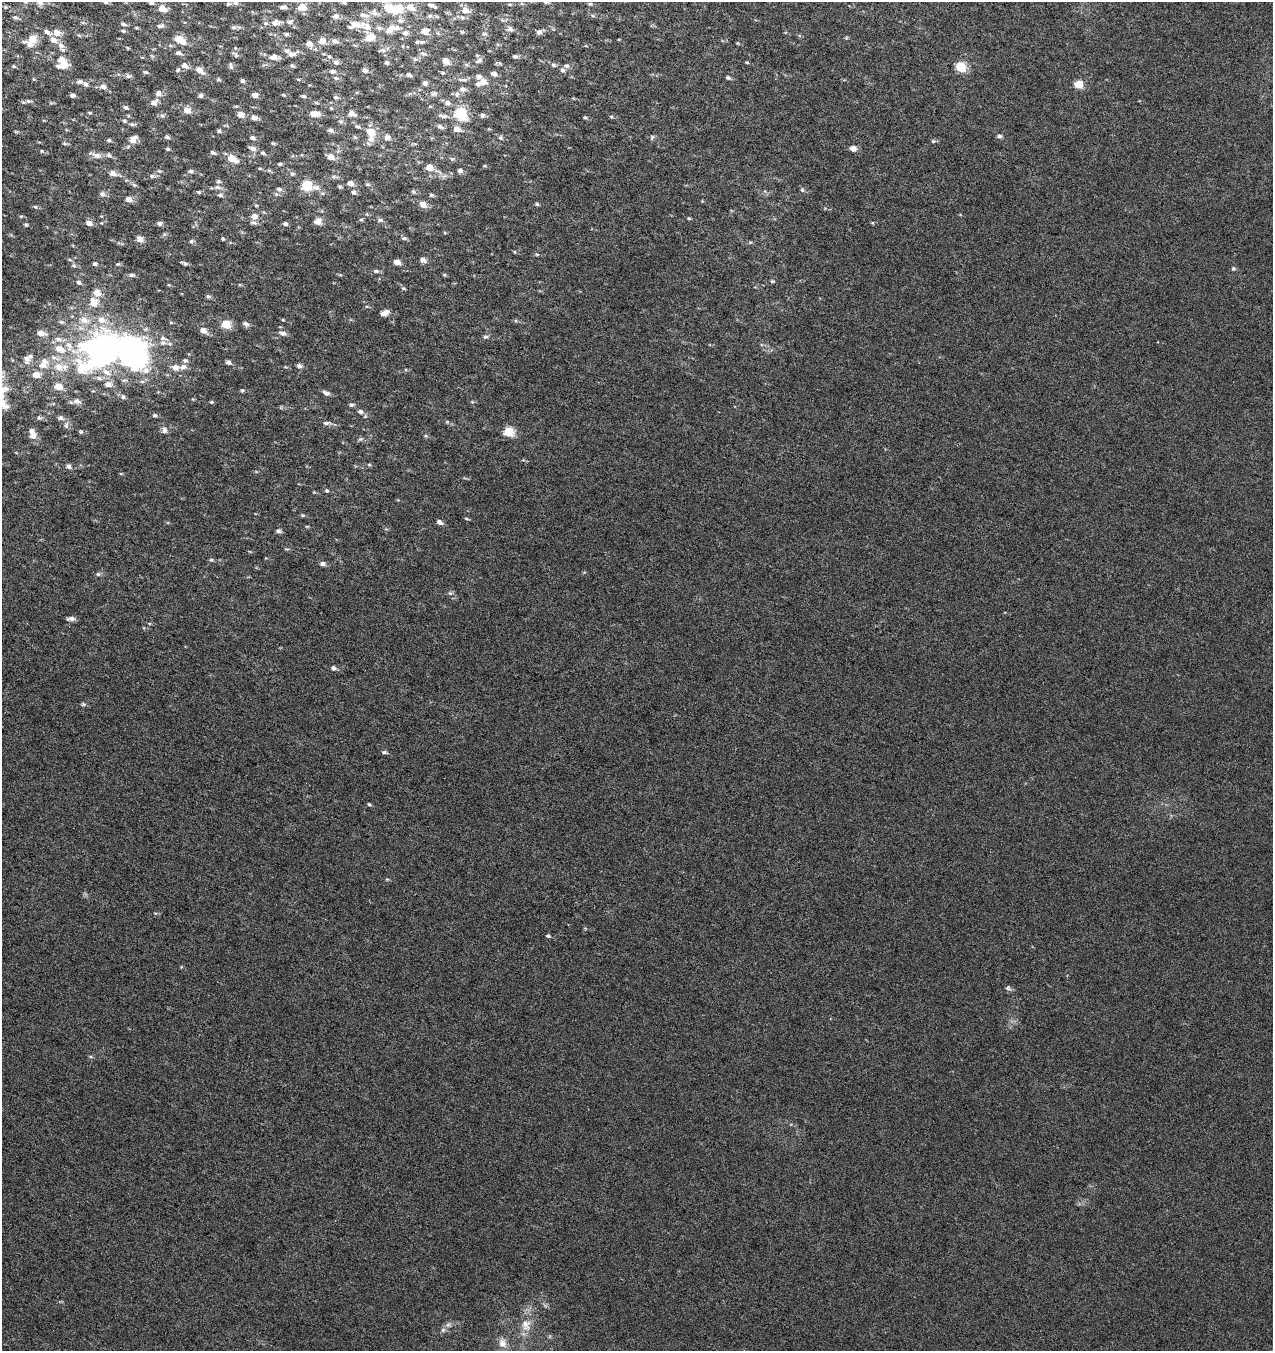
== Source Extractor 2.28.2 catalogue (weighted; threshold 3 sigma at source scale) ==
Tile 11 of 4 x 4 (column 3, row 3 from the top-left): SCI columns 2827-4097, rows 1351-2699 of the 5589 x 5408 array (HDU 1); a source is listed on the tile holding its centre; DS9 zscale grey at full resolution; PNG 1275 x 1353 px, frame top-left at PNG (2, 2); no overlay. Nothing masked; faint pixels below the display range render black.
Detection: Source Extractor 2.28.2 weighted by HDU 2 'WHT'; one run over the whole footprint, this tile lists its part. Background 7.40e-04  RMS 0.0025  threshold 0.0104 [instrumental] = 3 sigma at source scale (4.09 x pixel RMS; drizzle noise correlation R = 1.36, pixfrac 0.8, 0.0396/0.0396 arcsec/px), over >= 5 px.
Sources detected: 319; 3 inside a brighter object's white glare — not listed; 35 inside a brighter listed object's ellipse — not listed separately; the other 281 listed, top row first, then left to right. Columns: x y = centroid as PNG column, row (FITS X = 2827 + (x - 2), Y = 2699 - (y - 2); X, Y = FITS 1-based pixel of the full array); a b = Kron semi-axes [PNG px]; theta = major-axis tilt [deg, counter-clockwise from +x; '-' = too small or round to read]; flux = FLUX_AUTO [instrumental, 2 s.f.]
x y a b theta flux
25 2 5 4 - 0.29
106 2 5 4 - 0.36
344 2 5 4 - 0.27
546 2 7 5 -39 0.55
40 3 9 6 -25 0.66
151 3 6 4 -15 0.43
236 3 7 5 -14 0.41
228 4 5 4 - 0.29
510 4 6 3 -8 0.27
590 4 6 4 1 0.33
430 5 9 5 -8 0.58
283 7 8 4 7 0.6
302 7 7 6 - 2.8
410 7 10 7 -35 1.9
162 8 7 6 - 2.6
390 9 11 7 -28 5.2
466 11 11 9 -30 1.5
374 13 12 7 -26 0.96
362 15 9 6 -9 0.76
336 16 7 6 - 0.79
430 16 6 5 - 0.44
593 16 6 3 -18 0.3
15 18 7 5 -14 0.44
400 20 8 7 - 0.76
290 22 10 6 28 0.67
275 23 10 7 9 1.1
123 24 7 4 -20 0.52
160 26 10 5 11 0.6
366 26 12 7 -32 2.2
233 27 7 5 0 0.49
350 27 5 4 - 0.35
379 28 8 5 -9 0.55
391 28 11 9 14 1.5
510 29 8 7 - 0.75
123 31 5 4 - 0.35
425 31 6 5 - 2.5
47 32 9 6 -42 0.87
462 32 5 4 - 0.26
539 32 7 7 - 0.87
57 33 8 7 - 2.1
405 33 8 7 - 0.86
286 34 5 4 - 0.38
484 34 7 5 -3 0.5
370 38 7 6 - 3.2
32 39 10 6 22 3.4
53 40 10 7 -15 1.4
180 40 11 6 -30 4.2
322 41 6 6 - 2.1
335 41 7 6 - 0.69
422 42 7 4 1 0.41
737 43 5 3 - 0.22
309 44 7 6 - 1.4
170 45 6 4 -1 0.36
403 46 4 3 - 0.15
235 48 5 3 - 0.23
383 50 6 6 - 0.57
178 53 7 5 -13 0.71
423 53 9 6 -17 0.57
292 54 19 8 17 1.4
236 55 8 5 -61 0.41
152 56 6 4 -19 0.29
515 56 6 5 - 0.53
142 57 5 3 - 0.21
274 57 8 6 -5 1.3
479 60 11 6 33 0.8
446 61 5 4 - 2.9
336 62 6 6 - 0.72
747 62 4 4 - 0.24
387 63 4 4 - 0.44
63 65 13 6 11 2.2
184 65 7 5 -31 1.4
553 65 7 5 -3 0.5
14 66 5 4 - 0.33
231 66 9 4 -81 0.44
292 66 6 4 -47 0.35
567 66 7 6 - 0.59
961 67 7 6 - 7.7
178 70 6 5 - 0.36
199 70 9 6 -39 2
365 70 5 4 - 0.91
562 70 6 6 - 0.7
333 71 7 5 5 0.75
145 72 6 4 -15 0.37
494 74 7 5 -19 0.89
409 75 6 4 -26 0.51
128 76 7 6 - 0.52
335 78 7 5 -20 0.45
728 78 6 4 -19 0.46
219 79 5 4 - 0.32
298 79 6 3 -19 0.24
462 80 14 4 -4 0.63
80 81 7 5 6 0.68
242 81 5 4 - 0.49
483 82 8 7 - 1.7
425 83 5 4 - 0.92
86 84 6 5 - 0.6
1078 84 6 5 - 4.7
103 86 8 7 - 1
463 89 8 7 - 0.87
158 93 7 7 - 0.99
433 93 9 6 22 0.63
72 95 5 4 - 0.66
255 95 5 4 - 1.1
283 95 5 4 - 0.24
201 96 5 5 - 0.58
303 96 6 4 -9 0.43
336 97 6 5 - 0.45
28 101 7 6 - 0.52
154 102 9 7 44 1.2
447 103 7 6 - 0.78
430 106 5 3 - 0.21
126 107 6 5 - 0.5
331 108 5 4 - 0.23
187 110 8 7 - 1.6
90 113 5 3 - 0.26
240 114 6 6 - 1.6
315 114 8 5 -1 3
352 114 8 6 -19 1.2
460 114 7 6 - 17
482 115 6 5 - 0.55
162 116 6 5 - 0.47
445 116 11 5 -1 0.85
611 117 5 3 - 0.27
254 118 6 5 - 1
585 118 5 3 - 0.3
124 121 7 5 -27 0.4
341 122 6 5 - 0.44
132 124 9 4 -3 0.5
440 126 7 6 - 0.69
457 129 10 7 -14 1.3
331 130 7 5 -17 0.68
219 131 5 4 - 0.35
369 131 16 8 -4 1.8
999 136 6 5 - 0.52
167 137 5 4 - 0.55
387 137 7 6 - 0.94
652 137 7 4 46 0.37
252 138 5 4 - 0.63
500 138 6 5 - 0.45
133 139 8 6 41 2.2
371 139 14 8 47 1.6
109 140 5 4 - 0.42
933 141 6 5 - 0.38
273 143 5 4 - 0.26
65 144 6 4 -19 0.32
253 148 9 5 -17 0.78
853 148 7 6 - 1.4
168 149 4 4 - 0.39
41 151 4 4 - 0.23
213 153 7 4 -29 0.46
263 153 6 5 - 0.46
96 155 14 8 -18 1.3
330 157 6 6 - 1.6
232 159 7 5 -28 4.4
452 159 6 5 - 0.37
280 164 5 4 - 0.33
484 166 5 3 - 0.27
429 167 6 5 - 2.8
260 168 5 3 - 0.23
460 170 5 4 - 0.92
159 171 6 5 - 0.35
191 171 6 5 - 0.5
112 173 6 5 - 1.7
292 174 7 6 - 0.45
152 176 7 5 0 0.51
218 181 5 5 - 0.44
350 183 6 5 - 1.2
367 184 6 5 - 0.36
134 185 7 5 -20 0.42
306 186 6 6 - 11
218 187 10 6 -16 0.73
340 187 5 5 - 0.35
316 188 10 7 -6 1.2
279 189 8 6 -9 0.64
802 190 6 5 - 0.42
413 191 6 4 71 0.34
198 192 6 4 -26 0.34
354 192 7 6 - 0.68
102 194 8 6 -29 0.73
220 195 6 5 - 0.53
431 195 6 5 - 0.34
129 199 7 5 -38 1.4
423 204 7 6 - 1.9
537 204 5 4 - 0.37
35 207 5 4 - 0.33
254 216 8 6 9 1.4
689 218 5 4 - 0.26
361 220 6 4 1 0.3
380 220 8 5 0 0.57
318 221 6 5 - 2.6
89 223 7 6 - 1.2
160 223 6 5 - 0.66
285 224 5 4 - 0.54
26 225 5 4 - 0.35
404 238 7 5 1 0.46
140 239 7 5 -64 1.7
223 239 4 4 - 0.25
191 241 6 5 - 0.42
515 252 5 3 - 0.19
537 254 6 4 -1 0.27
70 260 5 3 - 0.3
423 260 6 5 - 1.2
397 262 5 5 - 1.7
184 263 8 4 -27 0.47
95 264 5 4 - 0.6
118 264 6 4 3 0.32
74 265 7 6 - 0.47
1233 269 6 5 - 0.4
376 271 8 5 -1 0.53
131 275 8 5 -4 0.59
444 275 5 4 - 0.26
772 281 6 5 - 0.34
79 282 7 5 -30 0.59
169 285 5 3 - 0.22
403 288 5 4 - 0.32
97 292 7 7 - 2.2
208 296 6 5 - 0.42
94 302 10 9 - 2.7
383 314 6 5 - 0.96
283 320 4 4 - 0.21
61 322 8 5 -15 0.54
171 323 5 3 - 0.21
226 324 5 5 - 6.5
246 324 8 5 -31 0.7
203 331 7 6 - 1.6
41 333 9 6 -12 1.5
283 333 8 6 -13 0.97
485 337 6 6 - 0.5
163 343 8 7 - 0.91
131 347 17 13 -16 100
59 349 16 9 -28 3
104 351 44 37 -8 61
26 358 10 9 - 1.3
228 362 6 5 - 0.77
43 364 17 11 58 3
299 366 6 5 - 0.72
59 367 15 10 -22 3.4
175 367 7 6 - 1.6
183 367 10 7 7 0.98
58 386 7 6 - 2.6
242 390 5 5 - 0.36
326 393 10 5 -28 0.8
123 397 7 6 - 0.57
77 401 10 8 -17 1.1
211 402 5 4 - 0.27
351 405 6 5 - 0.48
360 412 6 6 - 0.8
155 415 6 5 - 0.45
39 418 7 6 - 0.52
60 418 8 6 -10 0.72
447 422 6 3 18 0.26
326 423 10 5 7 0.67
66 425 10 6 89 0.8
164 430 8 6 -63 1
81 432 5 5 - 0.36
509 432 6 6 - 7.5
33 436 8 7 - 1.8
426 436 5 4 - 0.3
361 439 6 5 - 0.41
369 465 6 4 -1 0.29
68 466 7 6 - 0.72
327 491 5 5 - 0.37
303 515 6 4 -3 0.34
466 519 6 3 -19 0.29
439 522 6 5 - 1
278 531 6 5 - 0.64
211 560 5 4 - 0.32
323 564 8 6 -5 0.77
98 574 5 5 - 0.43
450 593 5 5 - 0.39
71 619 10 5 5 0.87
333 668 6 5 - 0.64
83 704 6 5 - 0.37
384 752 7 4 -8 0.47
369 804 4 4 - 0.3
155 913 5 3 - 0.24
548 936 6 4 -9 0.37
1008 988 8 6 -50 0.6
448 1325 7 6 - 0.71
526 1325 17 14 -86 3.2
502 1343 15 11 -75 2.2
Isophote crosses this tile's border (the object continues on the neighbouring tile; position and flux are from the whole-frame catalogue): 5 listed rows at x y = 25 2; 106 2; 344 2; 546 2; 151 3